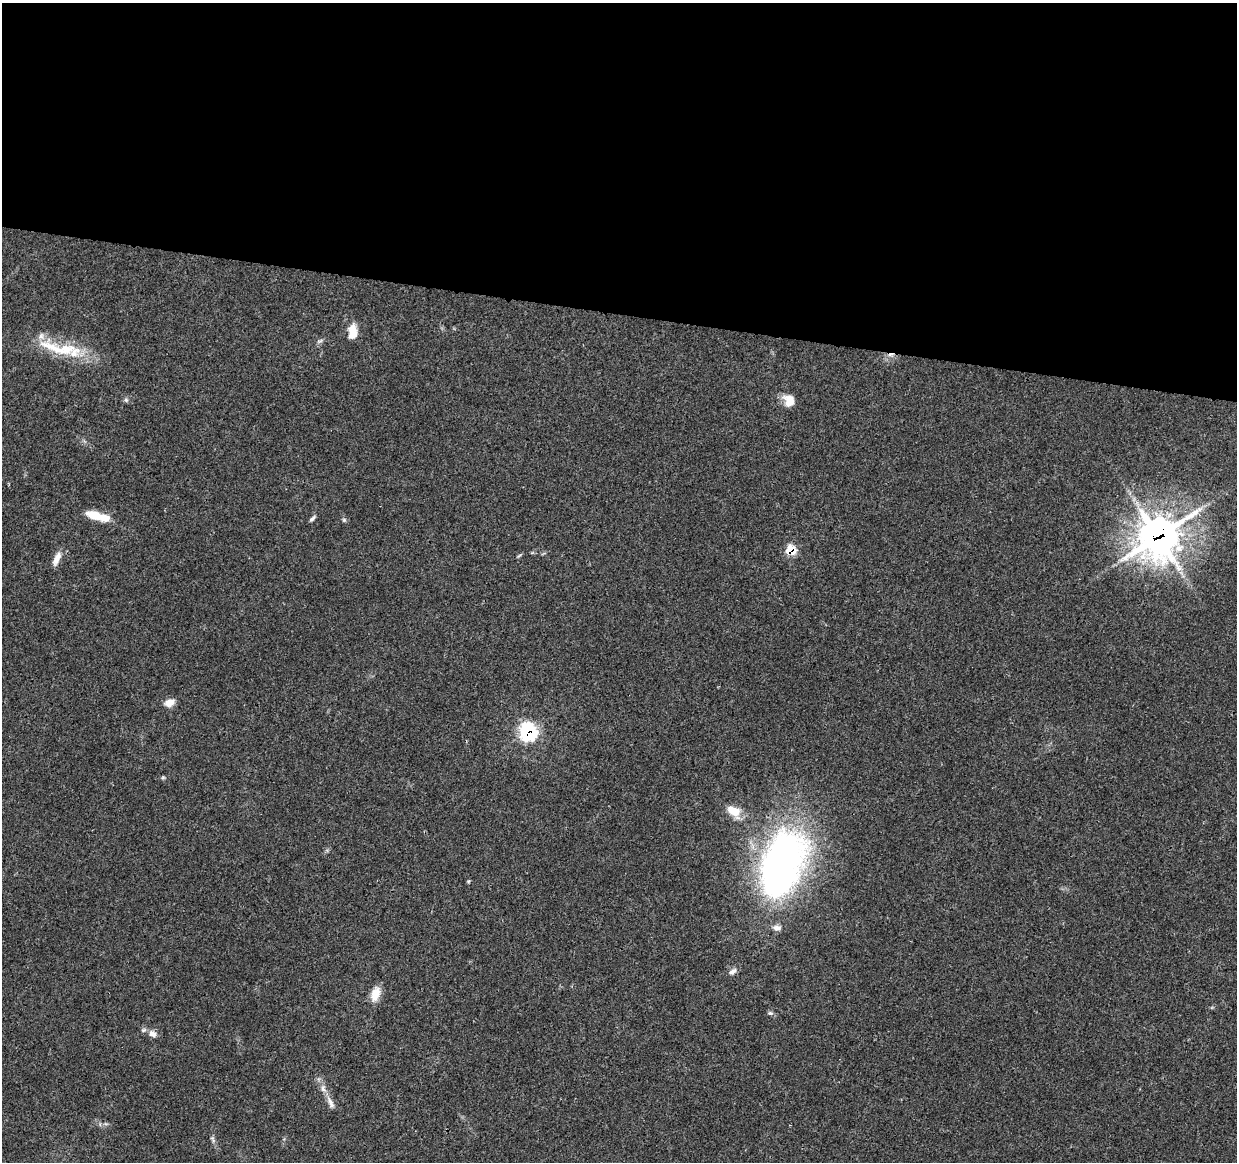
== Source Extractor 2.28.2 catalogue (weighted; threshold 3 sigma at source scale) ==
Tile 3 of 4 x 4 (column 3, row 1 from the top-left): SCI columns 2472-3706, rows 3708-4867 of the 4953 x 5153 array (HDU 1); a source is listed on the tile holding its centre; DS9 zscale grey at full resolution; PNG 1239 x 1164 px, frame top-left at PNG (2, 3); no overlay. Shown black and unused: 27% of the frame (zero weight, under 3 of 4 exposures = <1% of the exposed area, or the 3 px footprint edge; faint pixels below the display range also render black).
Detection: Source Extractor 2.28.2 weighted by HDU 2 'WHT'; one run over the whole footprint, this tile lists its part. Background 0.0224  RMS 0.0028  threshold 0.0127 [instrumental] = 3 sigma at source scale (4.5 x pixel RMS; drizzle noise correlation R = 1.50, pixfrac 1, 0.0396/0.0396 arcsec/px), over >= 5 px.
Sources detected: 28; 1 cosmic-ray / hot-pixel residue — not listed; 5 inside a brighter listed object's ellipse — not listed separately; the other 22 listed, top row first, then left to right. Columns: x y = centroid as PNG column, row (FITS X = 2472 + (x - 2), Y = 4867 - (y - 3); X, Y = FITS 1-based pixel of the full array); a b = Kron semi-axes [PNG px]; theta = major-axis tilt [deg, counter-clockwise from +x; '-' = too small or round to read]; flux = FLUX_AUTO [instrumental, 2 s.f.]
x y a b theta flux
353 332 18 9 88 4.1
53 348 49 14 -27 10
126 400 7 6 - 0.55
789 400 16 13 -65 3.4
95 515 20 9 -18 5.6
312 519 10 4 44 0.69
344 520 6 5 - 0.47
1158 536 20 18 48 380
791 550 7 7 - 7.3
57 558 18 7 65 2.4
169 703 12 8 19 2.4
528 732 10 8 -68 44
163 777 5 5 - 0.38
733 811 19 11 -38 4.6
782 864 84 46 71 120
468 881 5 4 - 0.31
733 971 12 7 37 1.3
375 994 19 10 71 3.8
770 1013 8 5 -1 0.61
152 1034 12 8 -37 1.7
330 1103 19 7 -64 1.9
213 1139 12 5 -62 0.82
Overlapping masked pixels (flux is a lower limit): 3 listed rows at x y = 1158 536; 791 550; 528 732